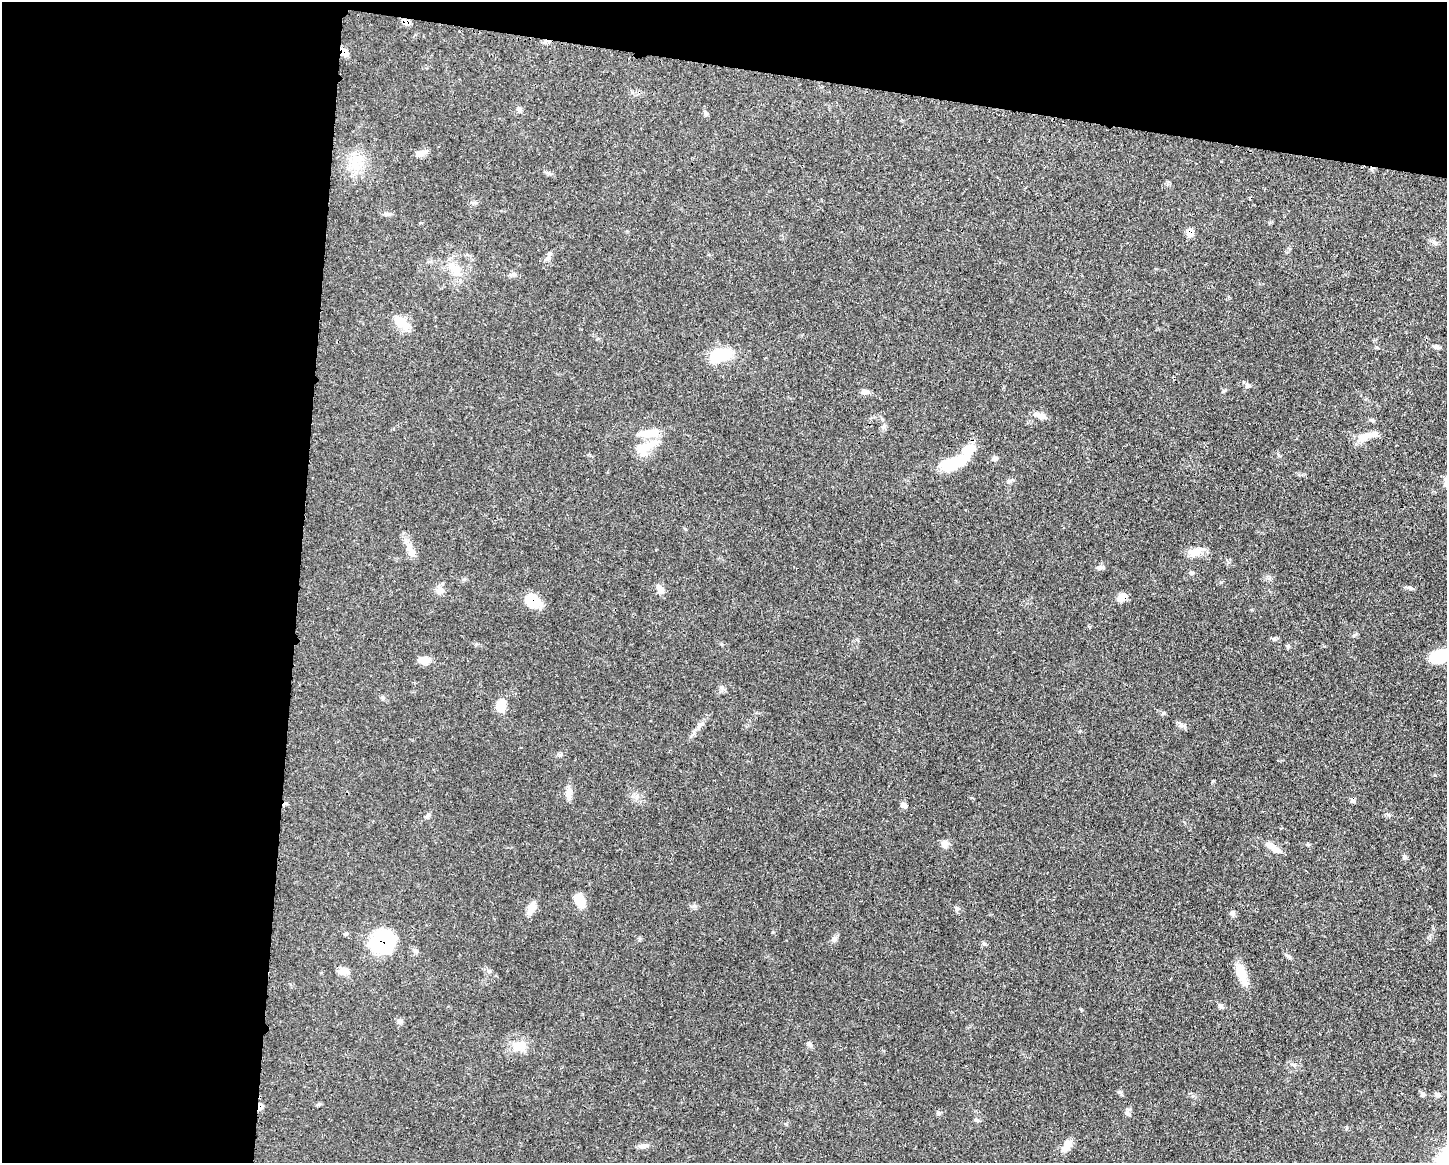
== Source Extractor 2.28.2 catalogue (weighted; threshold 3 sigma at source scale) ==
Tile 1 of 3 x 4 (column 1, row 1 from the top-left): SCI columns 112-1556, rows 3491-4651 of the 4670 x 4658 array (HDU 1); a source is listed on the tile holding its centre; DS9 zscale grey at full resolution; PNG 1449 x 1165 px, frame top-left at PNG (2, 2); no overlay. Shown black and unused: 27% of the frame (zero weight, under 3 of 4 exposures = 1% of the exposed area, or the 3 px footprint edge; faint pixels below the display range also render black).
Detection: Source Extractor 2.28.2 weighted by HDU 2 'WHT'; one run over the whole footprint, this tile lists its part. Background 0.055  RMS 0.0032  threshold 0.0145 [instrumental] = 3 sigma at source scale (4.5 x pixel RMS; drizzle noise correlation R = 1.50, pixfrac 1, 0.05/0.05 arcsec/px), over >= 5 px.
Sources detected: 68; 2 inside a brighter object's white glare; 2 cosmic-ray / hot-pixel residue — not listed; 2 inside a brighter listed object's ellipse — not listed separately; the other 62 listed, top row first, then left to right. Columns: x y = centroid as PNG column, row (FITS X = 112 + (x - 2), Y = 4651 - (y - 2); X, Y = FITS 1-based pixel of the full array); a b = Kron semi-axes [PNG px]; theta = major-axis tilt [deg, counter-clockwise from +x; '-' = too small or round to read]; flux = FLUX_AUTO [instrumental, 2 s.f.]
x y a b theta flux
406 22 10 7 -21 1.5
344 53 9 7 -62 2.1
519 109 7 7 - 0.83
420 153 14 7 15 2
355 165 11 8 46 3.3
1190 232 10 7 86 2
1434 242 11 6 -44 1
548 258 7 4 18 0.68
456 269 16 12 -40 4.5
514 274 7 4 1 0.7
401 322 23 10 -39 4.4
1436 347 9 5 -1 0.84
721 355 27 14 12 11
1248 385 10 4 -18 0.78
865 392 10 6 -4 1.3
1041 416 13 7 -17 1.6
649 433 24 9 8 5.5
1367 436 22 10 25 3.6
642 450 21 12 -71 4.9
968 450 21 13 48 5.8
995 458 8 6 18 0.77
950 464 24 13 12 10
409 547 13 9 -83 2.5
1195 552 19 11 22 3.3
1100 567 11 5 -4 0.9
1192 572 6 4 19 0.43
661 589 12 8 -42 1.7
440 590 11 9 6 1.8
1122 597 11 8 34 2.4
533 601 17 14 -44 6.6
1288 646 5 5 - 0.51
1437 656 26 14 31 6.5
424 660 13 9 4 2.5
501 705 15 9 84 4.2
1181 725 8 6 -1 1
559 754 7 4 -19 0.52
569 793 16 8 83 2
903 805 8 6 -36 1.1
427 816 10 4 34 0.65
945 843 11 8 -3 1.4
1276 849 16 8 -34 2.6
579 900 15 8 -63 5.1
531 908 17 9 61 2.5
1232 913 9 5 -69 0.73
834 939 8 6 -86 0.88
382 942 21 19 21 28
1289 957 7 4 -20 0.55
344 971 14 9 2 2.3
1241 974 24 11 -66 5
1221 1005 8 5 -53 0.7
400 1021 8 6 1 0.84
810 1044 8 5 -27 0.7
519 1046 20 15 5 4.8
1423 1094 7 6 - 0.79
1437 1094 9 5 -15 0.79
319 1104 6 4 17 0.46
260 1107 8 5 -89 1.6
938 1113 7 5 -22 0.58
1127 1113 9 4 -36 0.67
977 1120 8 4 -16 0.62
643 1146 13 5 7 1.3
1066 1146 17 8 58 3
Overlapping masked pixels (flux is a lower limit): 7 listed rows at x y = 406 22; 344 53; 1190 232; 1122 597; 533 601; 382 942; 260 1107
Isophote crosses this tile's border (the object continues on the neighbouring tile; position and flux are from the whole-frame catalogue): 1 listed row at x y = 1437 656
Unlisted compact peaks at least as high as the median listed source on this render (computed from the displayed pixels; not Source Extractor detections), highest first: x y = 957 908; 1119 1092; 1410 588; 1274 639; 1404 856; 694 906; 1294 1065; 773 932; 1435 775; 984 944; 489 971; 1388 815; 1280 456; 383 698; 1308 844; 884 427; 1081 1009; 1354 635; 1376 347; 1163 712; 639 939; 1193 1096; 721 644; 1269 578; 1223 391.